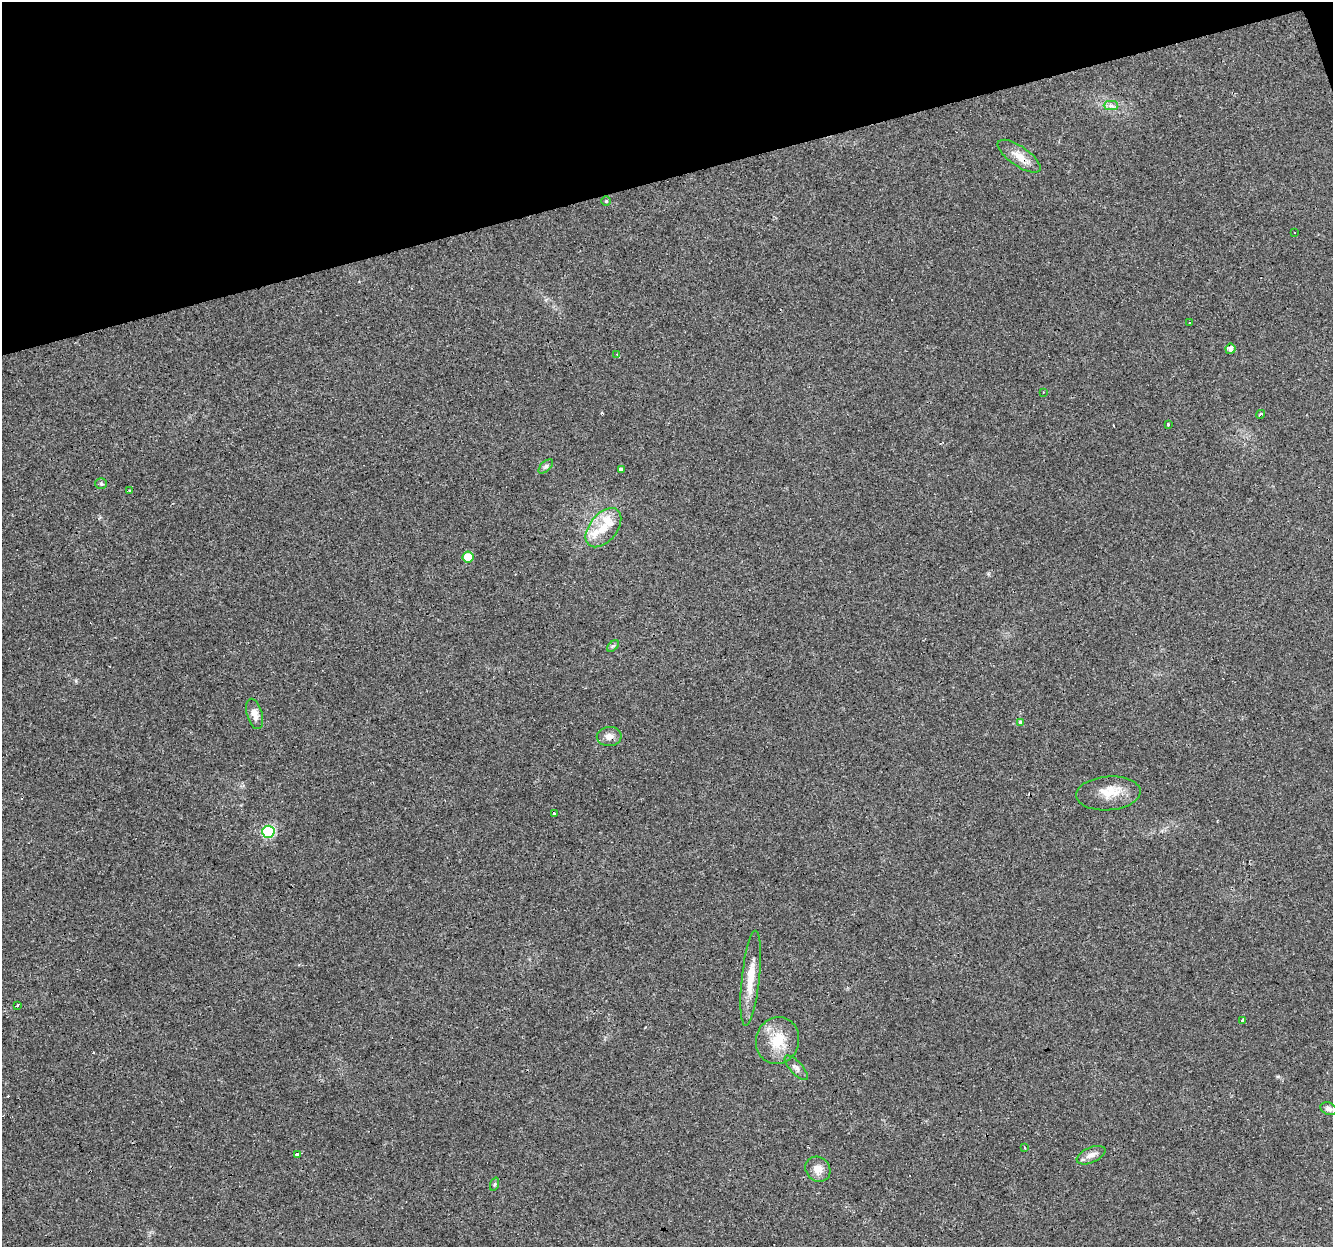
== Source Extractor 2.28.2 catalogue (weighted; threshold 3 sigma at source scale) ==
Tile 3 of 4 x 4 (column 3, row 1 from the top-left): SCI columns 2664-3994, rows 3791-5035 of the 5326 x 5145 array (HDU 1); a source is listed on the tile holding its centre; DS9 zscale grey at full resolution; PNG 1335 x 1249 px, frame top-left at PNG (2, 2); each listed source drawn as its Kron ellipse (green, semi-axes under 4 px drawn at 4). Shown black and unused: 14% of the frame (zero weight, under 3 of 4 exposures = <1% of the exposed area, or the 3 px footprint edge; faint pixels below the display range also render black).
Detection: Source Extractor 2.28.2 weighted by HDU 2 'WHT'; one run over the whole footprint, this tile lists its part. Background 0.0435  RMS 0.0038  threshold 0.0171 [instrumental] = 3 sigma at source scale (4.5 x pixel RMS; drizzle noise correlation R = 1.50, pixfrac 1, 0.0396/0.0396 arcsec/px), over >= 5 px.
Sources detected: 43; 6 cosmic-ray / hot-pixel residue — neither listed nor drawn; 3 inside a brighter listed object's ellipse — not listed separately; the other 34 listed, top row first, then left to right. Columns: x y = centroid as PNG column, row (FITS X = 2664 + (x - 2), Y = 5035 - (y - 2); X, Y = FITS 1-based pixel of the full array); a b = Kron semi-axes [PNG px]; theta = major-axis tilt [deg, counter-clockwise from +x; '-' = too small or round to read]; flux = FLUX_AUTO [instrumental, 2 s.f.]
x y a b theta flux
1111 106 7 4 0 1
1019 156 25 9 -35 4.7
606 201 4 4 - 0.49
1294 232 2 2 - 0.43
1190 323 3 2 - 0.5
1230 349 5 5 - 1.7
617 355 4 2 - 0.49
1043 392 3 2 - 0.39
1260 414 4 3 - 0.96
1168 424 3 3 - 2.4
546 466 9 5 43 1
621 469 4 4 - 2.3
101 484 6 5 - 0.62
129 491 3 2 - 0.62
603 528 22 14 51 7.6
468 557 6 5 - 6.5
613 646 7 4 43 0.61
255 714 15 7 -74 2.8
1020 722 3 3 - 8.2
609 736 12 9 2 2.4
1108 793 32 17 4 7.2
554 813 3 3 - 1.5
268 832 6 6 - 35
751 978 48 9 84 8.5
18 1005 3 2 - 1.2
1242 1020 3 2 - 4.2
778 1040 24 21 71 10
796 1068 16 6 -47 1.7
1329 1109 8 6 -21 1.4
1024 1147 3 2 - 0.43
298 1154 4 3 - 6.1
1091 1155 15 7 24 2.4
818 1169 13 12 - 3.6
495 1184 7 4 71 0.56
Overlapping masked pixels (flux is a lower limit): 2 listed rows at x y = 1019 156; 609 736